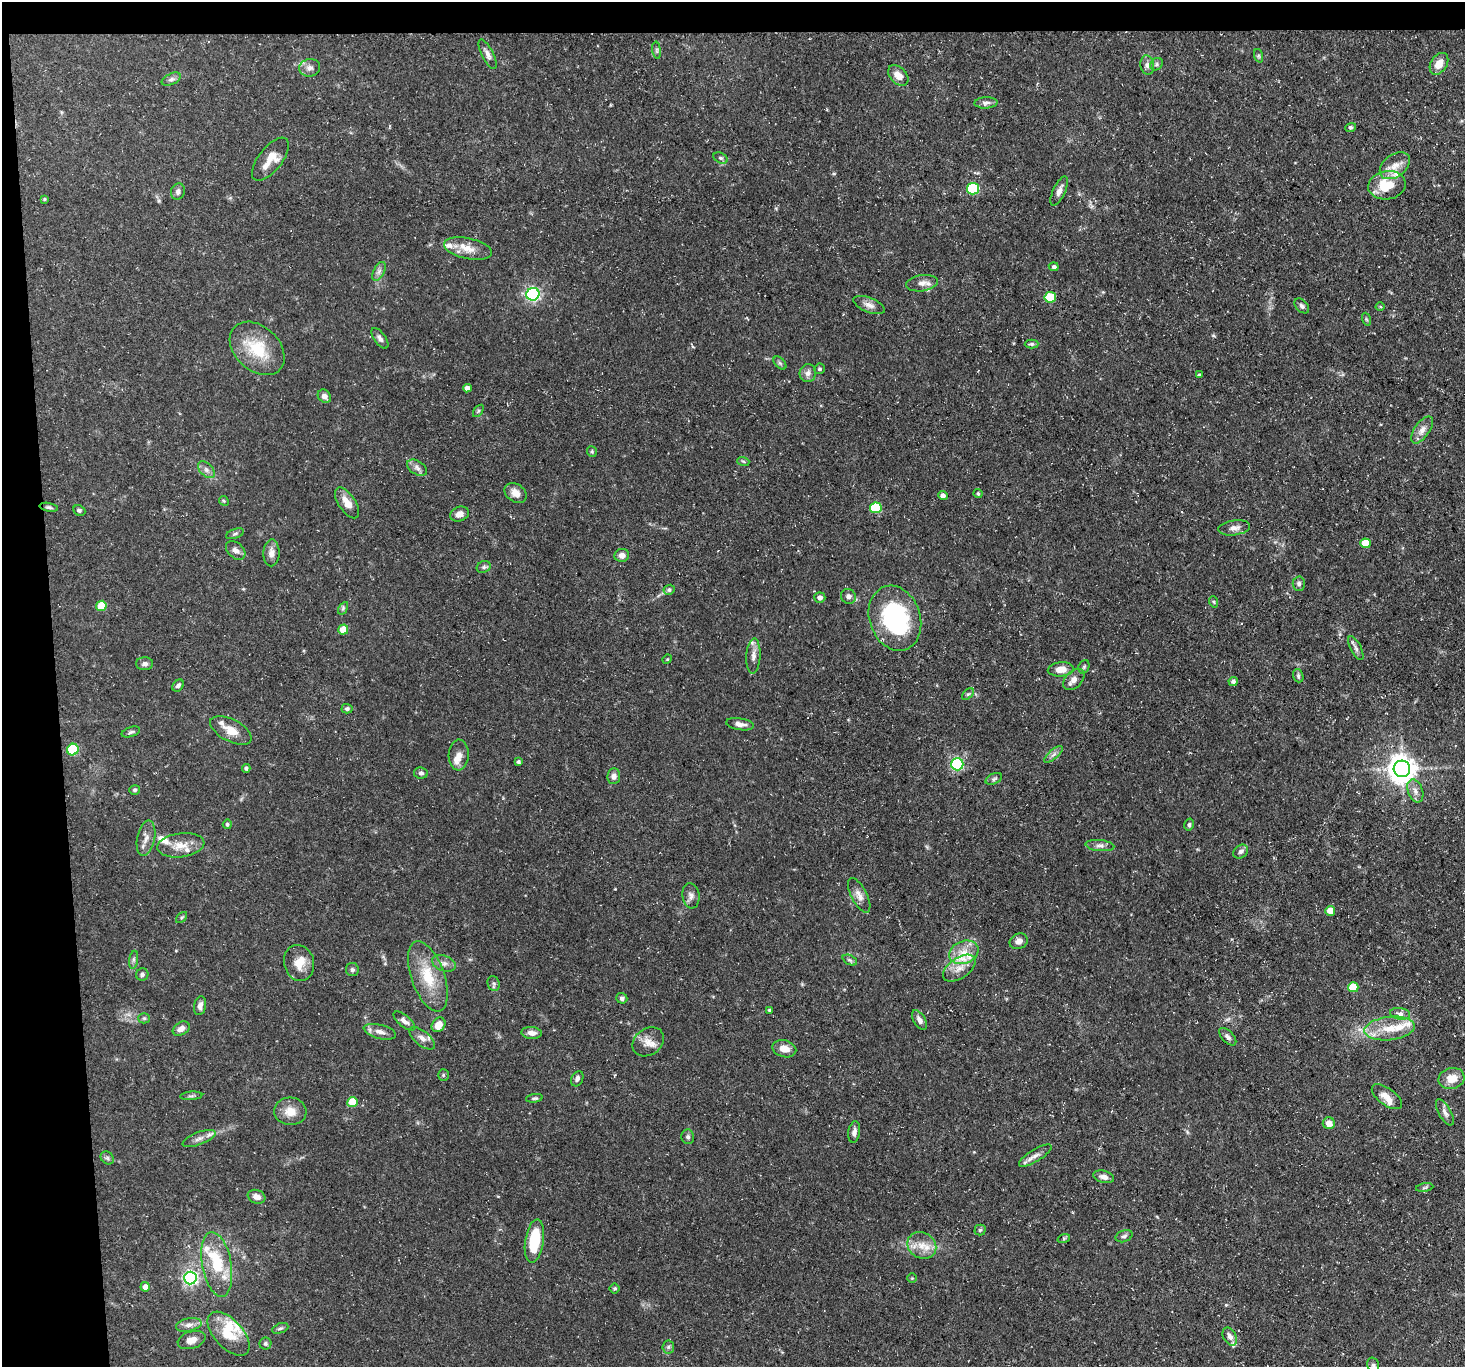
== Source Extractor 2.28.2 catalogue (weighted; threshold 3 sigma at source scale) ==
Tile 1 of 3 x 3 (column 1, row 1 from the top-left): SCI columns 1-1463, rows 2876-4240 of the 4390 x 4362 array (HDU 1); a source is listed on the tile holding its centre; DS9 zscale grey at full resolution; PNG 1467 x 1369 px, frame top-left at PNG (2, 2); each listed source drawn as its Kron ellipse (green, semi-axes under 4 px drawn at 4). Shown black and unused: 6% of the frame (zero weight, under 3 of 5 exposures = <1% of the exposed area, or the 3 px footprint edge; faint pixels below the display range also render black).
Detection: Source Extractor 2.28.2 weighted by HDU 2 'WHT'; one run over the whole footprint, this tile lists its part. Background 0.118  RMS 0.0048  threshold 0.0217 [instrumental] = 3 sigma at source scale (4.5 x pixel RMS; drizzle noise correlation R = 1.50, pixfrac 1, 0.05/0.05 arcsec/px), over >= 5 px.
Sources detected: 184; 14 inside a brighter listed object's ellipse — not listed separately; the other 170 listed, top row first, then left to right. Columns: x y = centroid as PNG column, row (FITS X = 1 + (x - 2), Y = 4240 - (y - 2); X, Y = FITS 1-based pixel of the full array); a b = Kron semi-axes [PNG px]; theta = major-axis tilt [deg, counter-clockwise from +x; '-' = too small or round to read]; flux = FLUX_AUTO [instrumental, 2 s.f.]
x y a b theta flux
657 50 8 4 -82 0.92
487 54 16 5 -64 2.3
1259 56 7 4 -71 0.79
1157 64 7 5 41 1.1
1439 64 12 8 57 5.3
1147 65 10 6 -81 2
310 68 10 8 8 2.5
898 75 12 8 -45 4.4
171 79 10 5 25 1.5
986 103 11 5 3 1.7
1351 128 5 4 - 0.84
721 158 7 5 -27 0.98
270 159 26 11 52 8.1
1395 166 17 11 37 5.5
1387 185 19 14 10 14
973 189 6 5 - 42
1059 191 16 6 65 2.8
178 192 8 7 - 1.8
44 199 4 3 - 0.51
468 249 24 10 -12 6.6
1054 267 5 4 - 1
379 271 10 5 63 1.7
922 283 16 8 8 3.4
533 294 6 6 - 110
1050 297 6 5 - 20
869 305 17 7 -22 3.1
1302 306 9 5 -46 1.3
1380 307 4 3 - 0.45
1366 319 6 4 -71 0.65
380 338 12 5 -54 1.8
1032 344 7 4 0 0.79
257 348 31 22 -43 19
780 363 8 4 -45 0.86
820 369 5 5 - 0.85
808 373 9 8 - 2.2
1199 375 4 3 - 0.74
467 388 4 4 - 2.8
324 396 7 6 - 2.1
478 411 7 4 54 0.76
1422 430 16 7 55 3.1
592 451 5 5 - 0.62
743 461 6 3 -19 0.66
417 468 11 6 -32 2
206 470 10 6 -46 2
516 493 12 9 -35 3.7
978 494 5 3 - 0.68
943 495 5 4 - 2.1
224 501 5 4 - 0.56
347 503 17 8 -56 5.2
49 507 9 4 -11 0.97
876 508 6 5 - 31
79 510 6 5 - 0.92
459 514 9 7 21 3.2
1234 528 16 7 7 2.9
235 534 9 4 19 0.93
1365 543 5 5 - 9.8
236 550 11 7 -42 2.4
271 553 13 8 89 3.1
622 555 7 6 - 2.9
484 567 7 5 22 1.1
1299 584 7 6 - 1.3
669 590 6 5 - 1.1
848 596 8 7 - 1.9
820 598 5 5 - 2.2
1214 602 6 3 -71 0.61
101 606 5 5 - 13
343 608 7 4 58 0.87
895 618 33 25 -71 60
343 630 5 5 - 7.6
1356 648 13 5 -63 1.8
753 656 17 7 86 3.2
667 659 5 4 - 0.52
145 664 8 6 -1 1.7
1084 667 7 5 68 0.88
1061 669 13 7 5 5
1298 676 7 5 -71 1
1074 679 12 8 46 3.2
1233 681 4 4 - 1.4
178 686 7 5 49 1.3
968 694 7 4 44 0.84
347 709 5 5 - 1.1
740 724 14 6 -8 2.6
231 730 23 11 -27 6.9
131 732 9 4 19 1.2
73 750 6 5 - 34
1054 754 11 4 40 1.7
459 755 15 10 87 3.5
518 762 3 3 - 0.94
957 764 6 6 - 66
246 768 4 4 - 0.94
1402 769 8 8 - 610
421 773 7 5 -11 1.2
614 776 8 6 82 2.3
994 779 9 5 22 1.1
135 790 5 5 - 0.81
1415 791 12 7 -69 2.7
227 824 5 4 - 0.96
1189 825 6 4 77 0.88
146 838 18 8 77 3.6
181 845 24 12 7 7.1
1100 846 14 5 -5 2.2
1241 852 8 6 38 1.6
859 895 19 7 -62 3.4
691 896 12 8 -82 2.4
1330 911 5 5 - 6
182 918 7 4 45 0.68
1019 941 9 7 24 2.8
964 952 15 11 22 7.5
134 960 9 4 81 1.3
850 960 8 5 -25 0.95
299 963 18 15 -73 6.7
444 963 12 7 -20 2.5
959 968 18 10 34 6.6
352 970 6 6 - 1.2
142 974 6 6 - 1.1
428 976 37 16 -70 17
494 983 8 6 -73 1.2
1353 987 5 5 - 14
622 998 5 5 - 1.4
200 1006 9 6 78 2
770 1010 4 3 - 0.89
1400 1014 10 5 -8 1.8
144 1018 5 5 - 0.8
919 1020 11 6 -59 2.3
404 1021 13 5 -39 2.1
439 1025 8 6 53 4.7
1390 1028 25 11 6 11
181 1029 9 6 31 2.8
380 1032 16 7 -14 3.4
532 1033 10 6 -4 3
1228 1037 11 6 -46 1.7
422 1038 15 7 -40 2.8
648 1042 17 13 35 5.1
784 1049 12 8 -14 4.7
443 1075 6 5 - 0.74
1451 1078 13 10 15 6.8
577 1079 8 5 63 1.7
191 1096 11 3 5 0.94
1387 1097 18 8 -36 4.5
534 1098 8 4 9 0.83
352 1102 5 5 - 12
290 1111 16 14 -4 6.3
1445 1112 14 6 -61 2.2
1329 1123 6 6 - 4.1
854 1132 11 6 82 2.3
688 1137 7 6 - 1.4
199 1138 17 6 21 2.9
1035 1156 19 6 31 2.9
107 1158 7 5 -45 1
1103 1177 10 6 -15 2.3
1425 1188 9 4 9 0.86
256 1197 9 6 -20 2.8
980 1230 5 5 - 0.78
1124 1236 9 5 18 1.3
1064 1238 6 4 19 0.68
534 1241 22 9 81 22
922 1245 15 12 -31 6.7
217 1264 33 14 -80 20
190 1278 6 6 - 120
912 1278 4 4 - 0.52
145 1287 4 4 - 3.2
615 1289 5 5 - 0.74
189 1325 13 6 13 2.6
280 1328 8 5 20 1
229 1334 27 14 -47 13
1230 1337 9 6 -62 2.7
192 1340 14 8 17 3.6
265 1343 6 6 - 0.96
668 1347 6 6 - 1
1373 1365 8 6 -75 1.3
Isophote crosses this tile's border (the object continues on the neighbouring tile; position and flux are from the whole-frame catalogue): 1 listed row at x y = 1373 1365